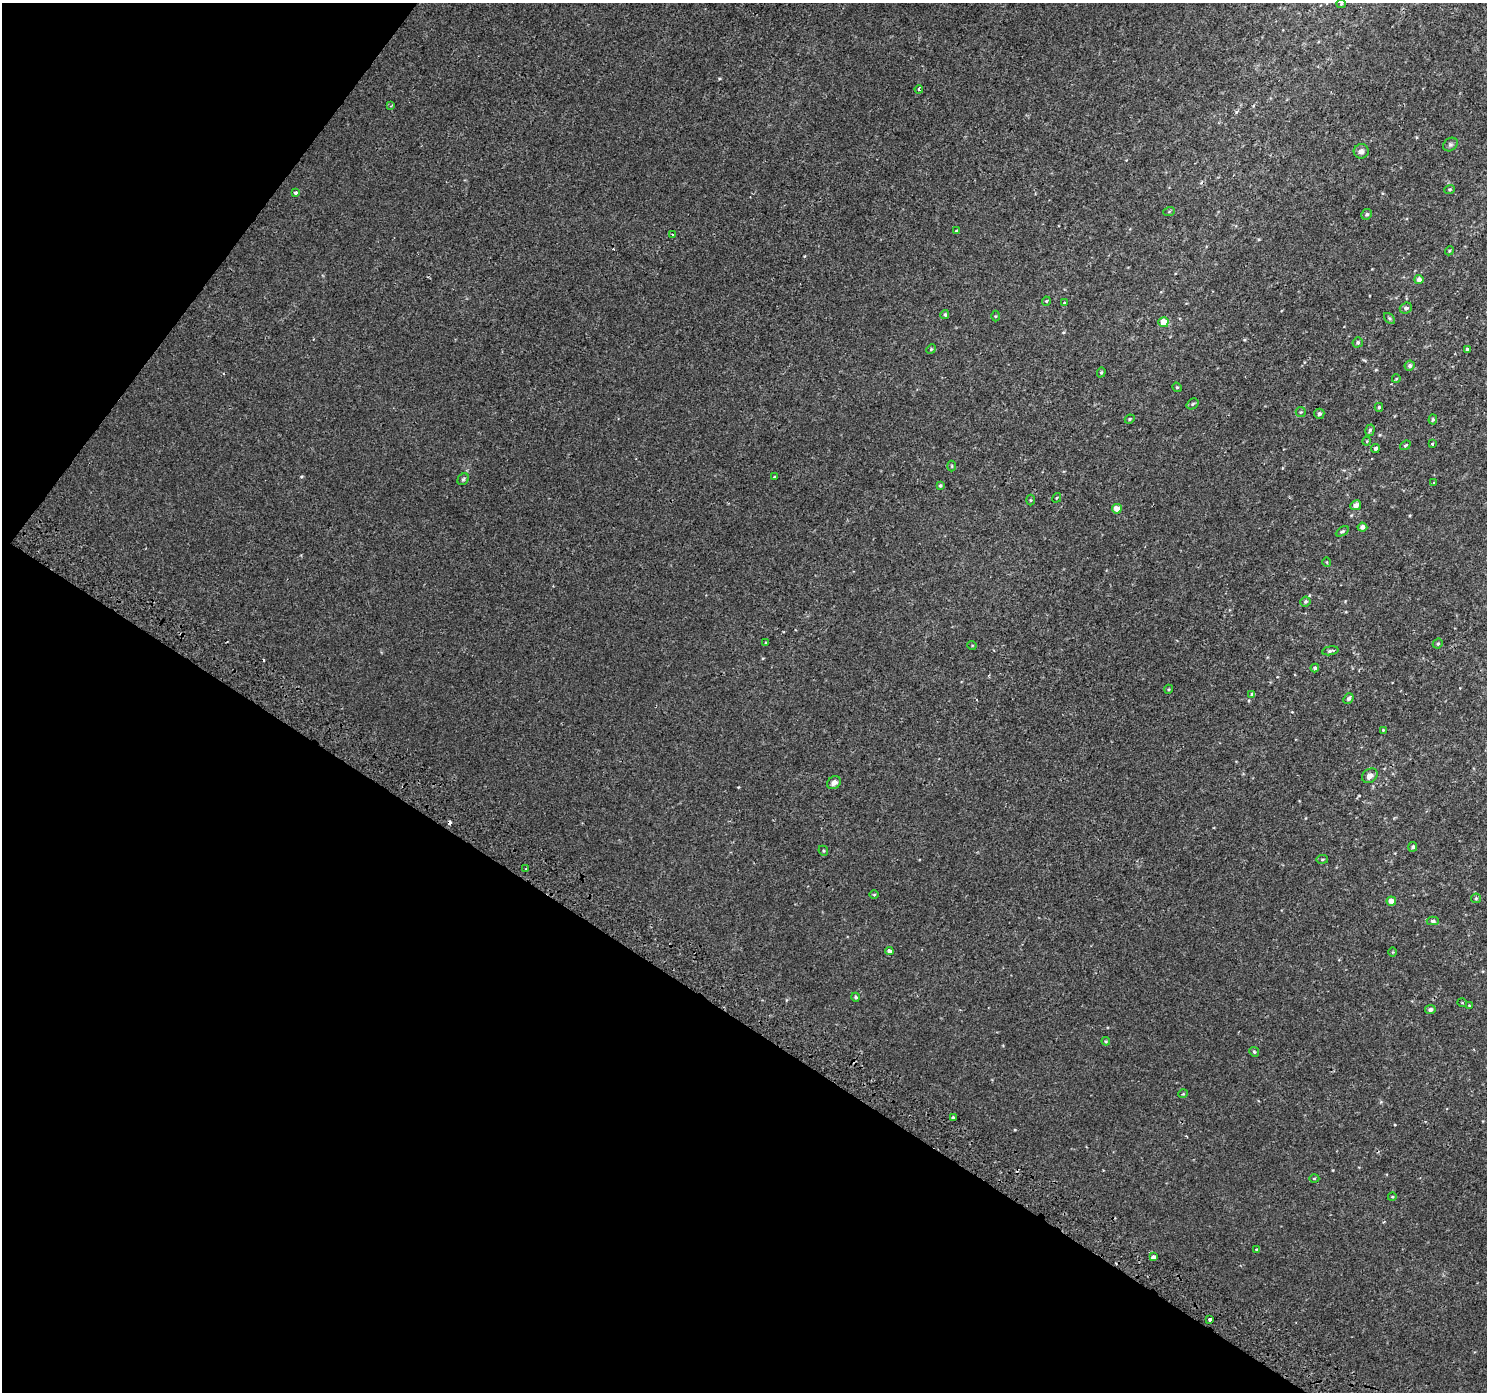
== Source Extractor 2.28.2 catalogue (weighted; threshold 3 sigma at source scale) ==
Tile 9 of 4 x 4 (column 1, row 3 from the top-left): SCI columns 33-1517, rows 1675-3064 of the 5998 x 6065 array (HDU 1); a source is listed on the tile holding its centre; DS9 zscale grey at full resolution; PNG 1489 x 1394 px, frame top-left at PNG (2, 3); each listed source drawn as its Kron ellipse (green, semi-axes under 4 px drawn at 4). Shown black and unused: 33% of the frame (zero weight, under 2 of 3 exposures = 2% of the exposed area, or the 3 px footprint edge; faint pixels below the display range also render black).
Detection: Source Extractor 2.28.2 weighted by HDU 2 'WHT'; one run over the whole footprint, this tile lists its part. Background 0.00154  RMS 0.0029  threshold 0.0128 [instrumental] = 3 sigma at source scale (4.5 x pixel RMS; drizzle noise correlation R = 1.50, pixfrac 1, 0.0396/0.0396 arcsec/px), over >= 5 px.
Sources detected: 89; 4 cosmic-ray / hot-pixel residue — neither listed nor drawn; the other 85 listed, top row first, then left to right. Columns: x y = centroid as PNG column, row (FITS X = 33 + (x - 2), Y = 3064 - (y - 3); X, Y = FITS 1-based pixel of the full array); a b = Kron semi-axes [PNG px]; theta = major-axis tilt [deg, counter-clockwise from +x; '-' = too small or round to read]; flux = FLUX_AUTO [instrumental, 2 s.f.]
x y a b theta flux
1341 4 5 4 - 0.33
919 89 4 3 - 0.76
391 106 4 4 - 0.27
1450 145 8 6 36 0.61
1361 151 7 7 - 1.1
1450 190 5 4 - 0.39
296 193 4 3 - 0.74
1169 212 6 4 20 0.29
1367 214 6 5 - 0.5
956 231 4 3 - 0.26
673 234 3 2 - 0.34
1449 251 5 3 - 0.27
1419 279 4 4 - 1.4
1046 301 4 4 - 0.3
1064 303 3 2 - 0.19
1406 308 6 5 - 0.73
945 315 4 4 - 0.49
995 316 5 3 - 0.23
1389 318 7 4 -45 0.4
1163 322 5 5 - 3.9
1358 342 5 5 - 0.49
931 349 5 4 - 0.33
1467 349 3 3 - 0.43
1410 366 5 5 - 0.68
1101 372 5 4 - 0.36
1396 379 4 2 - 0.19
1177 387 5 4 - 0.34
1192 404 6 5 - 0.37
1379 407 4 3 - 0.44
1301 412 5 5 - 0.39
1319 414 5 5 - 0.73
1130 419 5 4 - 0.36
1433 420 5 4 - 0.39
1370 430 6 4 73 0.45
1367 441 5 3 - 0.23
1432 444 3 3 - 1.3
1405 445 6 4 38 0.42
1375 448 4 4 - 0.52
952 466 5 3 - 0.27
774 477 3 3 - 0.48
463 479 6 5 - 0.42
1434 483 3 3 - 0.18
940 485 4 4 - 0.37
1057 498 5 3 - 0.27
1030 500 5 3 - 0.27
1356 505 5 4 - 1.6
1117 509 5 4 - 3.2
1362 527 5 4 - 1
1342 531 7 4 31 0.41
1327 562 4 3 - 0.2
1305 602 5 4 - 0.48
766 643 3 3 - 0.24
1438 643 5 4 - 0.46
972 645 5 3 - 0.24
1330 651 8 4 9 0.67
1315 668 4 4 - 0.67
1169 689 4 3 - 0.25
1252 695 4 3 - 0.6
1348 698 6 4 49 0.64
1383 730 4 4 - 0.26
1370 776 8 6 39 1.6
834 783 7 6 - 1.3
1413 847 5 4 - 0.59
823 851 5 4 - 0.32
1322 859 6 3 8 0.3
526 869 3 3 - 0.26
874 895 4 3 - 0.24
1476 898 5 5 - 0.39
1391 901 5 4 - 1.9
1433 921 6 4 -2 0.51
889 951 4 3 - 1.5
1393 952 5 3 - 0.22
856 997 4 4 - 0.52
1462 1003 5 3 - 0.21
1469 1005 4 2 - 0.19
1430 1009 5 4 - 0.91
1106 1041 4 4 - 0.29
1254 1052 5 4 - 0.41
1183 1094 5 3 - 0.22
953 1118 3 3 - 0.75
1314 1178 5 3 - 0.29
1392 1197 4 3 - 0.24
1257 1249 3 3 - 0.79
1154 1257 4 4 - 2.6
1210 1319 4 3 - 1.1